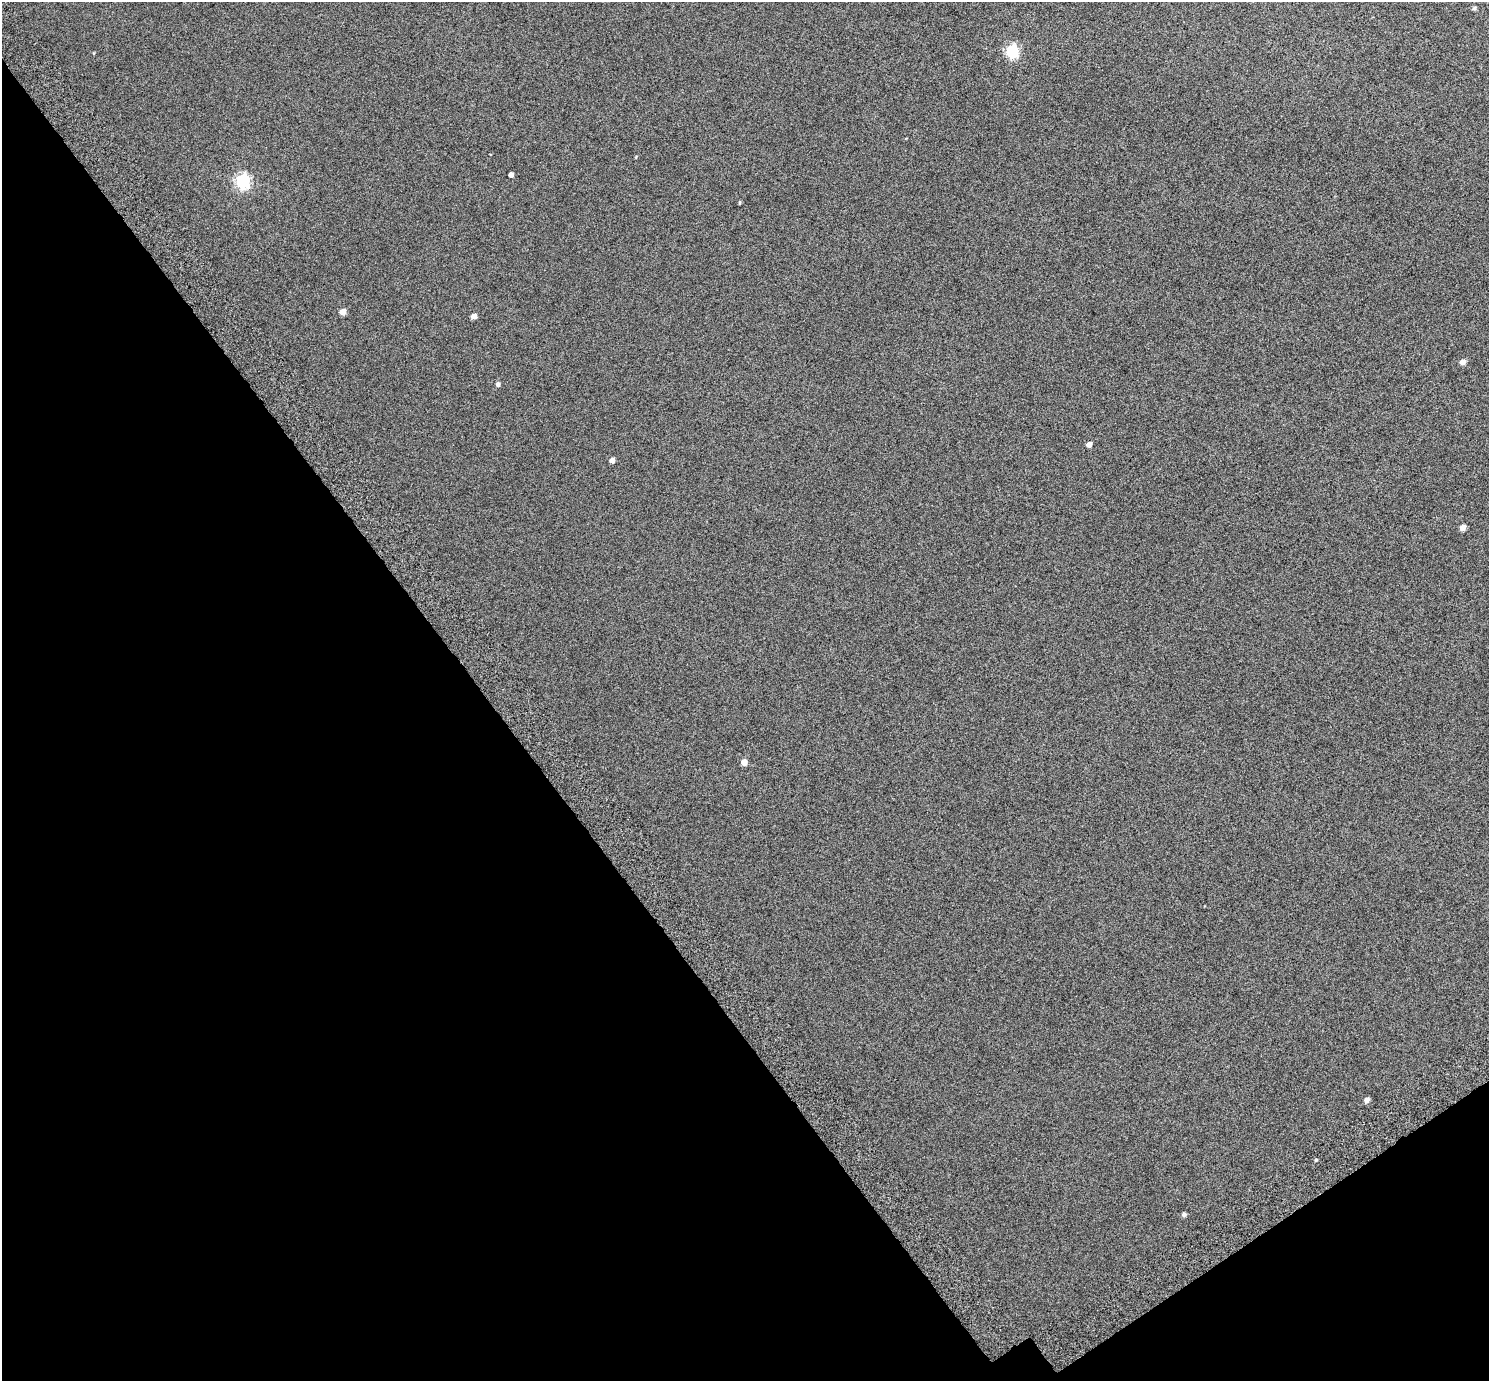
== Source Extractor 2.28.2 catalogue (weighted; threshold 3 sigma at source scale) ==
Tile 14 of 4 x 4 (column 2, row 4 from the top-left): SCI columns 1551-3037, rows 215-1593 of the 6078 x 6006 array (HDU 1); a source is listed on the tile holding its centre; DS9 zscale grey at full resolution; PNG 1491 x 1383 px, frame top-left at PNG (2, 2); no overlay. Shown black and unused: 36% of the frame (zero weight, under 6 of 12 exposures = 4% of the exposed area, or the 3 px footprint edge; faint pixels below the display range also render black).
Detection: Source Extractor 2.28.2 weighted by HDU 2 'WHT'; one run over the whole footprint, this tile lists its part. Background 8.45e-05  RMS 0.003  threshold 0.0121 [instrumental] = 3 sigma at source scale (4.09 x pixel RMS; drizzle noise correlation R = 1.36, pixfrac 0.8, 0.0396/0.0396 arcsec/px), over >= 5 px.
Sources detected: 16; all 16 listed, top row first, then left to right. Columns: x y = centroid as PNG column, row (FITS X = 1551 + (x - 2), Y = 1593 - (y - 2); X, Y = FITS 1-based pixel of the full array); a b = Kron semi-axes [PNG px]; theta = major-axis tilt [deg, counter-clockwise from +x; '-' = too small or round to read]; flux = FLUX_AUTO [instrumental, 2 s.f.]
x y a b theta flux
1474 8 6 4 21 0.43
1012 51 6 6 - 33
511 175 4 4 - 1.2
243 181 6 6 - 51
739 203 6 3 71 0.23
343 312 4 4 - 2.3
474 316 4 4 - 1.7
1463 362 5 5 - 1.4
498 384 5 4 - 0.7
1089 444 4 4 - 1.5
612 460 4 4 - 1.3
1463 527 5 4 - 1.8
744 762 5 5 - 2.4
1367 1100 5 4 - 1.3
1316 1160 5 3 - 0.26
1184 1215 5 5 - 0.62